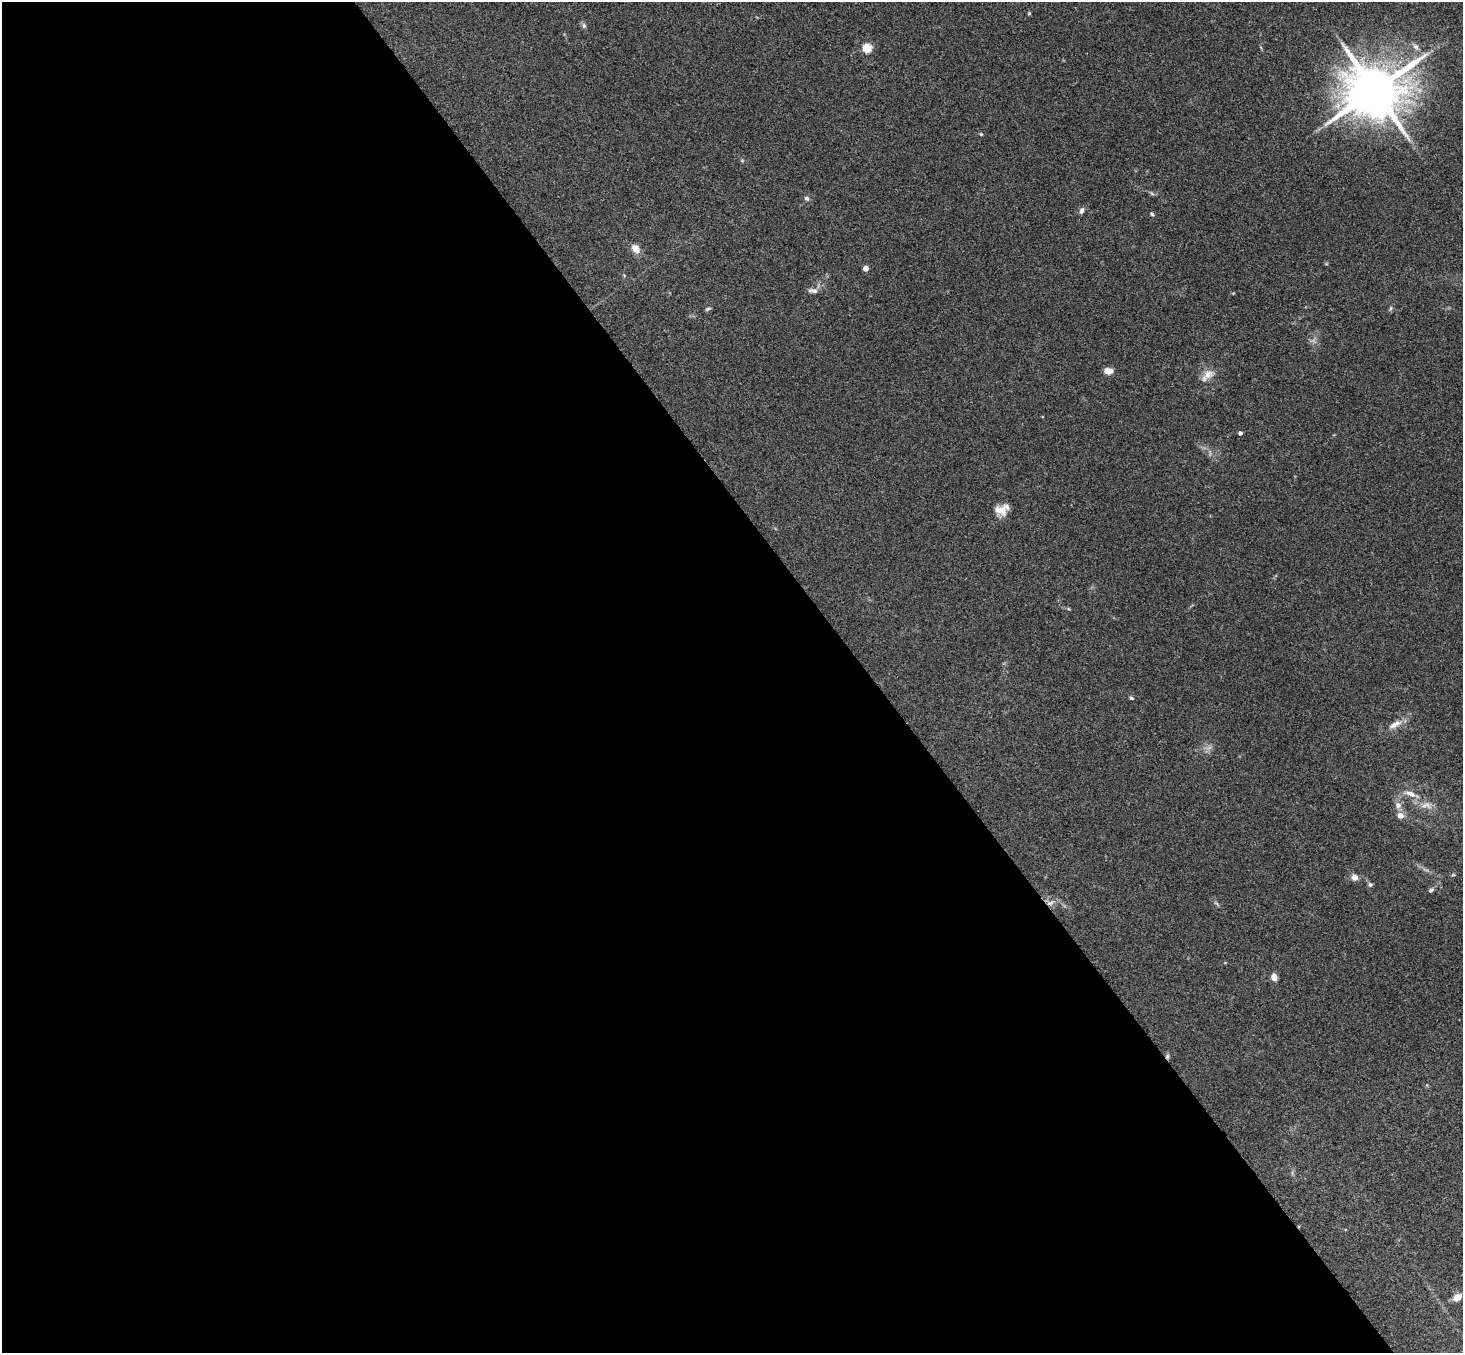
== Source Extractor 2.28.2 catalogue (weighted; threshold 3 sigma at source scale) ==
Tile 9 of 4 x 4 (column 1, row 3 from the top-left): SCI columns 53-1513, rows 1682-3032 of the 5945 x 5927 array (HDU 1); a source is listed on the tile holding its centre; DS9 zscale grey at full resolution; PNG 1465 x 1355 px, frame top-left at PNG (2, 2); no overlay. Shown black and unused: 60% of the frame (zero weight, under 3 of 4 exposures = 6% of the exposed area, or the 3 px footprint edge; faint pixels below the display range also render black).
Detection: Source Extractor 2.28.2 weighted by HDU 2 'WHT'; one run over the whole footprint, this tile lists its part. Background 0.199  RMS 0.0081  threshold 0.0365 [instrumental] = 3 sigma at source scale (4.5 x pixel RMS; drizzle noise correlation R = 1.50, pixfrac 1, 0.05/0.05 arcsec/px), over >= 5 px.
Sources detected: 35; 1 inside a brighter listed object's ellipse — not listed separately; the other 34 listed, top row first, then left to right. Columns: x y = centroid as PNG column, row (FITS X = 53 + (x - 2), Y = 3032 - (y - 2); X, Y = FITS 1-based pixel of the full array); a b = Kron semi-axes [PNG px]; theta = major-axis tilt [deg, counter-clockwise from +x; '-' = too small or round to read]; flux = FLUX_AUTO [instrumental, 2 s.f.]
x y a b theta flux
1029 13 4 4 - 0.87
584 25 8 6 -88 1.8
1416 47 10 6 -52 3.1
867 48 5 5 - 41
1375 90 17 14 27 5400
981 134 5 4 - 0.87
742 160 6 4 -19 0.99
1152 194 7 4 -20 1.3
807 198 7 6 - 1.9
1082 210 8 6 64 2.5
1152 214 6 4 -46 1.2
635 249 11 8 -51 7.2
865 268 4 4 - 7.2
813 290 13 6 -7 3.4
1391 308 6 4 87 1.3
708 309 8 3 24 1.2
1108 371 10 6 -3 5.5
1208 374 15 11 25 7.4
1240 433 4 4 - 2.1
1000 510 18 11 -17 8
1131 698 6 4 -17 1.2
1395 724 21 8 28 7.6
1410 794 16 7 -21 6.3
1398 805 9 8 - 4
1425 805 15 6 18 4.6
1400 815 6 5 - 7.1
1453 875 6 3 17 0.93
1355 877 8 7 - 4.2
1370 885 6 6 - 1.7
1431 890 7 6 - 2
1051 903 13 6 24 4.1
1274 977 5 4 - 14
1167 1056 7 5 70 1.8
1457 1297 8 6 33 7.9
Overlapping masked pixels (flux is a lower limit): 2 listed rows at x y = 1051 903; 1167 1056